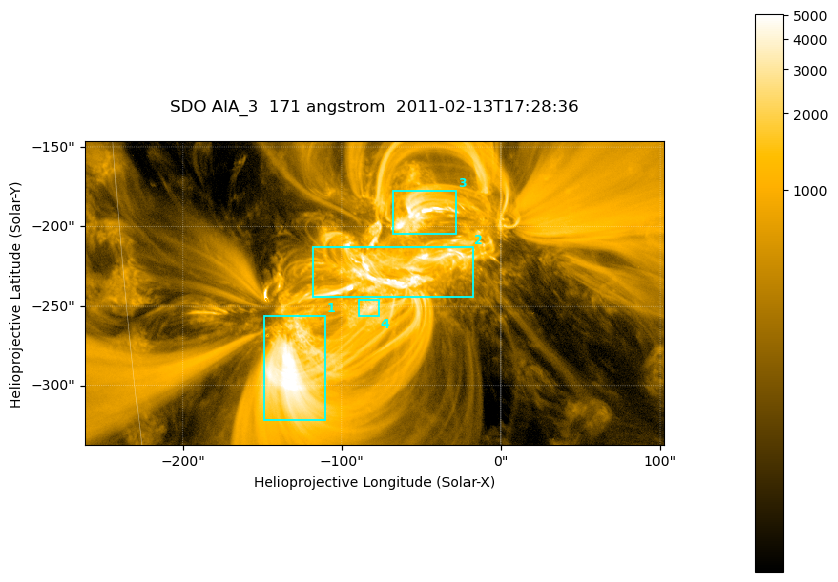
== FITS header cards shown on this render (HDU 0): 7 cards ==
TELESCOP= 'SDO     '           /
INSTRUME= 'AIA_3   '           /
WAVELNTH=                  171 /
WAVEUNIT= 'angstrom'           /
DATE-OBS= '2011-02-13T17:28:36.34' /
CTYPE1  = 'HPLN-TAN'           /
CTYPE2  = 'HPLT-TAN'           /

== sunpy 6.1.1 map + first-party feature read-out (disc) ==
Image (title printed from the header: SDO AIA_3  171 angstrom  2011-02-13T17:28:36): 607 x 318 px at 0.599 arcsec/px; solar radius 972 arcsec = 1622 px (partial field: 2.3% of the solar disc is inside the frame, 100% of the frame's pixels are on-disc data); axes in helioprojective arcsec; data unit not stated in the header (colour bar unlabelled)
Pointing: header CRPIX1/2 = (2056.06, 2043.72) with CRVAL1/2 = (0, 0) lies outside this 607 x 318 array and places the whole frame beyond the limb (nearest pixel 1.39 R_sun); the SolarSoft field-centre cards XCEN/YCEN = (-79.29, -241.7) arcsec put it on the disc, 1316 arcsec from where CRPIX/CRVAL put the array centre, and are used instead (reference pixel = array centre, CRVAL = XCEN/YCEN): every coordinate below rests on XCEN/YCEN
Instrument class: DISC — disc imager (sunpy class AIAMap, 171 A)
Bright regions (active regions / flare kernels): reference = the on-disc median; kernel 5 px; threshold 5 sigma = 1827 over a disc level ~358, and >= 1.15x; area >= 193 px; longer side >= 4 px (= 2.4 arcsec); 4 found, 4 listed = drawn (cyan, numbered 1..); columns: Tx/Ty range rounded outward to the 2 arcsec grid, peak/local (2 s.f.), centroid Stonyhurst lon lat
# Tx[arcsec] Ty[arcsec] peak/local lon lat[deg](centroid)
1 -150..-110 -322..-256 16 -9 -24
2 -118..-18 -244..-212 20 -4 -20
3 -68..-28 -206..-176 21 -3 -18
4 -90..-76 -256..-246 9.7 -5 -22